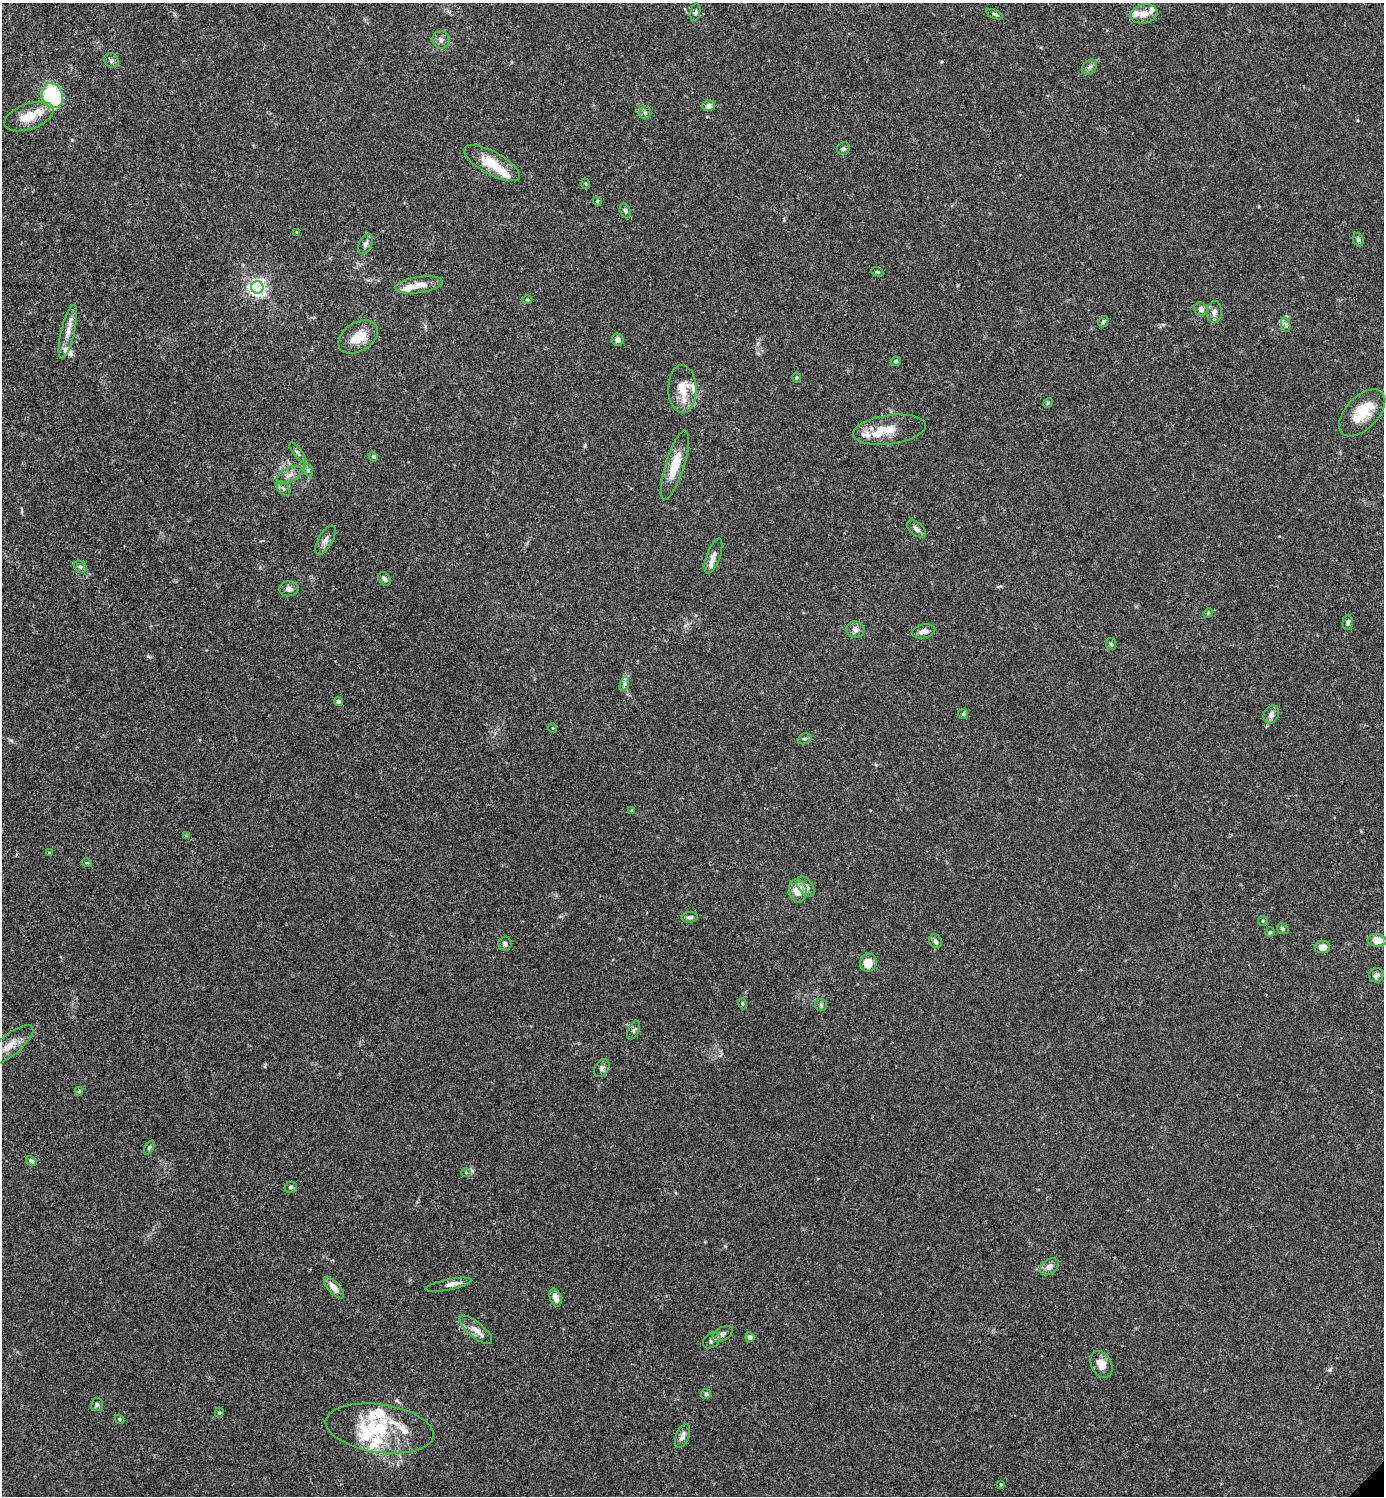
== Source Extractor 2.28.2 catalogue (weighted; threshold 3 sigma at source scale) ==
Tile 11 of 4 x 4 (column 3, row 3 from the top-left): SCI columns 3062-4443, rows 1495-2988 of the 5981 x 5982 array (HDU 1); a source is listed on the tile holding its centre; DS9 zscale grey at full resolution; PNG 1386 x 1498 px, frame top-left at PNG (2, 3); each listed source drawn as its Kron ellipse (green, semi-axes under 4 px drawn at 4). Shown black and unused: <1% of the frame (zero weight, under 3 of 4 exposures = <1% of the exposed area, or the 3 px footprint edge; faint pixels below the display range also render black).
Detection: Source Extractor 2.28.2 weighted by HDU 2 'WHT'; one run over the whole footprint, this tile lists its part. Background 0.0153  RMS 0.0022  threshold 0.0098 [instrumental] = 3 sigma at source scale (4.5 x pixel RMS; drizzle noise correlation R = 1.50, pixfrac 1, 0.05/0.05 arcsec/px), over >= 5 px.
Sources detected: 122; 1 inside a brighter object's white glare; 1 cosmic-ray / hot-pixel residue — neither listed nor drawn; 20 inside a brighter listed object's ellipse — not listed separately; the other 100 listed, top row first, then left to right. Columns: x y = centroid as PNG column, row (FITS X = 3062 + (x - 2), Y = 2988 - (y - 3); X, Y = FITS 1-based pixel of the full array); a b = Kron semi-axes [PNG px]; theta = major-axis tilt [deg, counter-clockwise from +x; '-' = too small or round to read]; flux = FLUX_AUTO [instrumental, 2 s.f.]
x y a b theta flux
695 12 9 4 79 0.45
995 14 8 3 -24 0.34
1144 14 13 9 13 2.2
441 40 9 8 - 0.89
111 60 7 7 - 0.63
1089 67 8 6 53 0.68
52 96 13 10 -70 28
709 106 6 5 - 0.92
645 113 6 6 - 0.51
29 117 26 12 19 4.8
843 149 7 6 - 0.49
492 163 31 11 -29 6
586 184 5 3 - 0.21
597 201 5 3 - 0.2
625 211 7 5 -68 0.51
297 232 4 3 - 0.18
1358 240 7 5 -67 0.43
366 244 10 6 67 0.85
877 272 6 4 -20 0.26
419 285 24 8 7 2.7
257 287 6 6 - 83
527 299 5 3 - 0.24
1201 309 7 6 - 1.2
1214 312 11 7 87 1.1
1103 322 6 4 61 0.58
1286 325 7 4 -71 0.52
68 332 27 6 77 2.3
358 337 21 14 32 4.6
618 340 6 6 - 0.92
896 361 5 4 - 0.43
797 377 5 4 - 0.29
682 389 24 14 -88 4.8
1048 403 5 4 - 0.27
1362 413 28 16 46 6
889 430 37 14 8 4.8
297 452 12 4 -51 0.54
373 456 5 4 - 0.36
675 465 36 9 73 5.5
308 470 7 4 -73 0.41
290 475 14 7 27 1.4
283 488 8 5 -52 0.53
917 529 11 6 -40 0.82
325 540 16 7 60 1.2
713 556 18 6 70 1.4
80 567 7 5 -45 0.47
384 579 7 5 -55 0.62
289 589 9 7 5 1
1208 613 5 4 - 0.23
1348 622 8 5 87 0.53
855 630 9 8 - 1
924 631 12 6 12 1.2
1111 644 6 5 - 0.39
624 684 7 4 72 0.49
339 701 5 4 - 0.49
963 714 5 5 - 0.29
1271 714 9 7 65 0.97
553 728 5 3 - 0.17
805 739 7 5 21 0.41
632 810 4 4 - 0.21
186 836 4 3 - 0.26
49 853 3 2 - 0.22
87 863 5 3 - 0.2
806 886 11 7 -52 1.6
798 891 12 9 -78 3.1
690 917 8 5 3 0.66
1263 921 5 4 - 0.25
1283 929 6 5 - 0.39
1270 932 5 5 - 0.28
1377 940 9 6 -6 2.5
936 941 7 6 - 0.67
505 944 7 6 - 0.57
1322 947 8 6 5 1.7
868 963 9 8 - 2.9
1376 975 7 7 - 1.1
743 1004 5 4 - 0.27
821 1005 6 6 - 0.45
634 1030 10 5 64 0.55
10 1045 29 10 39 3
602 1068 10 6 58 0.66
79 1091 4 4 - 0.29
149 1148 7 4 63 0.33
31 1161 6 4 -31 0.52
466 1173 5 4 - 0.23
291 1187 6 5 - 0.42
1049 1267 10 7 35 1.3
448 1285 23 5 12 1.4
334 1288 13 5 -48 1.9
556 1298 9 5 -72 1.7
476 1330 20 7 -39 2.1
722 1334 11 6 29 0.91
750 1337 5 4 - 0.83
712 1340 10 7 41 0.77
1101 1364 14 10 -63 2.4
706 1394 5 5 - 0.52
97 1405 7 6 - 0.45
219 1412 5 4 - 0.29
120 1419 5 3 - 0.3
380 1428 54 24 -8 13
682 1436 13 6 68 1.3
1001 1484 3 3 - 0.21
Overlapping masked pixels (flux is a lower limit): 1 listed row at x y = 257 287